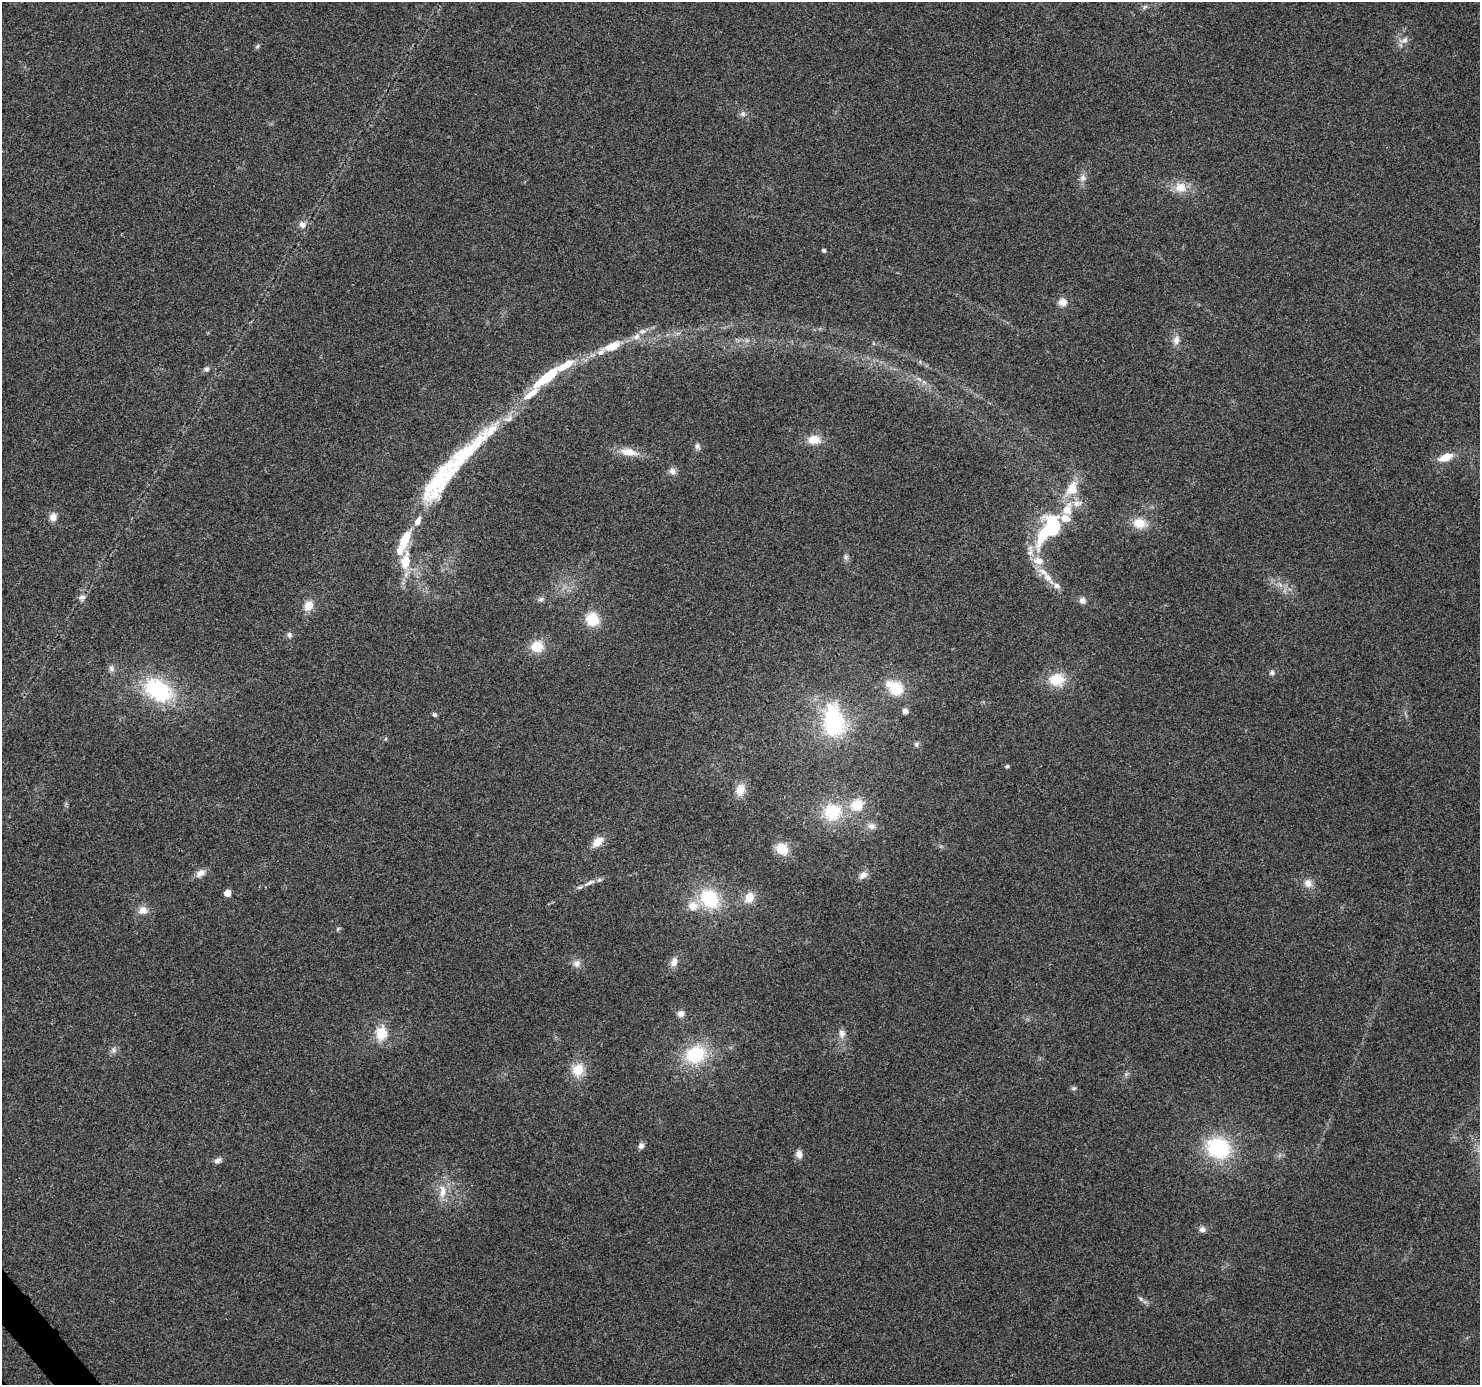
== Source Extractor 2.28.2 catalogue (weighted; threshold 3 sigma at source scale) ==
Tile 7 of 4 x 4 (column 3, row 2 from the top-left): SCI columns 3043-4520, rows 2981-4363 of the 6079 x 6019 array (HDU 1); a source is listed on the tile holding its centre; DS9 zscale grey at full resolution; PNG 1482 x 1387 px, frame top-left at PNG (2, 2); no overlay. Shown black and unused: <1% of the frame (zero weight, under 3 of 4 exposures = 7% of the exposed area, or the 3 px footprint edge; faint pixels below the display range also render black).
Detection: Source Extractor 2.28.2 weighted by HDU 2 'WHT'; one run over the whole footprint, this tile lists its part. Background 0.0798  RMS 0.0076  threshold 0.0343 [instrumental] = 3 sigma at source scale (4.5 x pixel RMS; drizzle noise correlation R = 1.50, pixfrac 1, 0.0396/0.0396 arcsec/px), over >= 5 px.
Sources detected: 96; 3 inside a brighter object's white glare — not listed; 16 inside a brighter listed object's ellipse — not listed separately; the other 77 listed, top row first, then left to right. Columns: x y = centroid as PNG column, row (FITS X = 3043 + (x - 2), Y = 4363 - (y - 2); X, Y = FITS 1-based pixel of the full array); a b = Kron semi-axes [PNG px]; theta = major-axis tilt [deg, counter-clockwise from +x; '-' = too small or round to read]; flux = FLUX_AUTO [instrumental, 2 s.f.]
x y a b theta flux
1404 40 14 8 21 4.5
257 46 6 5 - 1.3
743 114 7 6 - 2.1
1083 178 11 8 72 4
1180 187 15 13 -1 11
302 224 9 8 - 4
824 250 4 4 - 1.8
1062 302 10 9 - 5.7
636 337 9 8 - 4.6
1176 340 12 8 77 5
612 346 16 7 22 17
565 365 32 10 30 18
206 369 7 7 - 2.1
919 379 10 4 -30 2.3
814 439 14 9 -1 12
697 446 9 7 -87 2.4
629 452 22 10 -9 12
467 453 125 19 44 84
1445 457 19 9 21 11
672 471 9 8 - 3.6
1077 503 15 9 12 6.4
53 517 10 9 - 5.6
418 521 12 7 62 5.6
1139 523 15 12 -13 13
1043 535 74 17 64 53
405 539 19 8 66 22
846 557 8 6 -66 2
406 561 18 9 80 18
1048 578 22 10 -51 11
82 597 9 6 5 2.9
541 599 8 6 15 2.1
1082 600 9 8 - 3.5
308 605 11 9 55 9.4
592 619 14 13 - 19
289 635 8 6 -77 2.2
537 646 14 13 - 15
111 668 9 7 -77 2.8
1272 673 7 6 - 1.9
1057 680 18 15 0 19
896 688 16 16 - 21
158 690 31 20 -30 68
905 711 6 6 - 3.8
434 714 6 5 - 1.5
833 723 38 26 -85 71
916 744 7 6 - 1.7
1007 766 5 4 - 1.2
740 790 15 11 78 9.1
857 805 17 15 42 18
832 812 24 22 15 35
872 826 11 9 -8 4.4
598 842 13 8 42 9.5
782 849 14 12 -36 14
200 873 14 9 33 5.1
863 875 12 8 40 4.5
590 883 21 5 27 4.9
1308 883 11 11 - 5.8
228 893 5 5 - 12
749 898 13 10 60 9.7
710 899 23 18 -46 41
143 910 13 11 11 6.4
338 929 6 5 - 1.2
674 962 12 8 74 5.1
577 963 10 10 - 4.3
681 1013 8 8 - 3.7
381 1033 17 13 86 16
842 1033 12 8 -88 4.5
113 1050 8 7 - 2.7
695 1054 24 19 22 42
578 1070 16 14 65 15
1074 1088 7 5 1 1.5
641 1146 8 7 - 2.8
1218 1148 26 22 -22 59
799 1154 10 7 -81 4.5
217 1161 10 7 29 2.8
442 1191 20 10 88 11
1202 1229 7 7 - 2.8
1141 1299 6 5 - 1.5